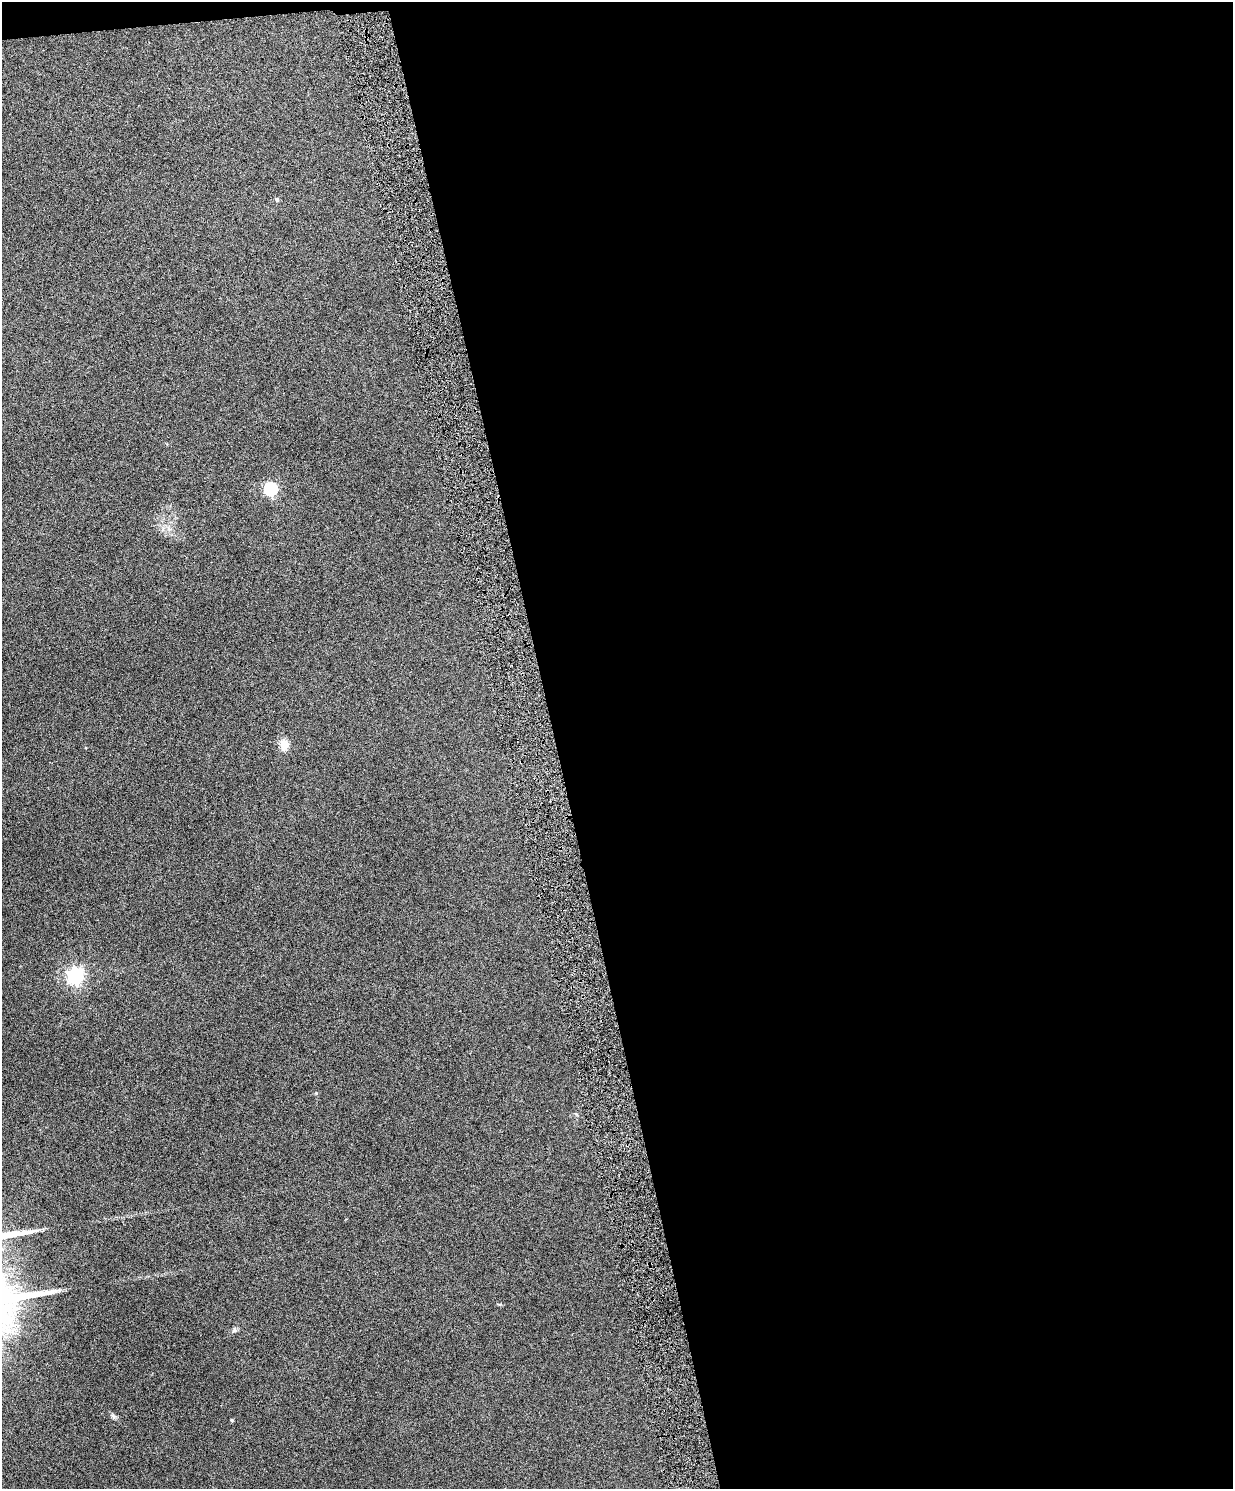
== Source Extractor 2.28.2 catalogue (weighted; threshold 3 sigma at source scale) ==
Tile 4 of 4 x 3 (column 4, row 1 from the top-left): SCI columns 3696-4926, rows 3118-4604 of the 4928 x 4863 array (HDU 1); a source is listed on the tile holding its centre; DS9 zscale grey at full resolution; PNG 1235 x 1491 px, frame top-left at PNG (2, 2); no overlay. Shown black and unused: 56% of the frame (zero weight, under 4 of 8 exposures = <1% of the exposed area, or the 3 px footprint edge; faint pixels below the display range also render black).
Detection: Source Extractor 2.28.2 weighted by HDU 2 'WHT'; one run over the whole footprint, this tile lists its part. Background 0.0712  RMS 0.0043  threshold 0.0176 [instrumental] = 3 sigma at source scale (4.09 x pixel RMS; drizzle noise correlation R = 1.36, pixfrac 0.8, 0.05/0.05 arcsec/px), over >= 5 px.
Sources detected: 10; all 10 listed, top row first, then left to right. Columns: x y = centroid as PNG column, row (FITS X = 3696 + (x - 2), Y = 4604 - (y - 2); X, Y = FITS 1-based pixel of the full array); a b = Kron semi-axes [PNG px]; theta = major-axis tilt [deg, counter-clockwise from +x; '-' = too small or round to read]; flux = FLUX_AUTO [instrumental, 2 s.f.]
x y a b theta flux
277 199 5 4 - 0.71
271 489 6 6 - 63
168 528 7 4 -71 1.1
284 744 5 5 - 21
75 976 6 6 - 140
316 1093 5 5 - 0.51
576 1114 6 4 -70 0.5
235 1330 7 7 - 0.94
113 1416 8 6 -35 1
232 1420 4 3 - 0.46